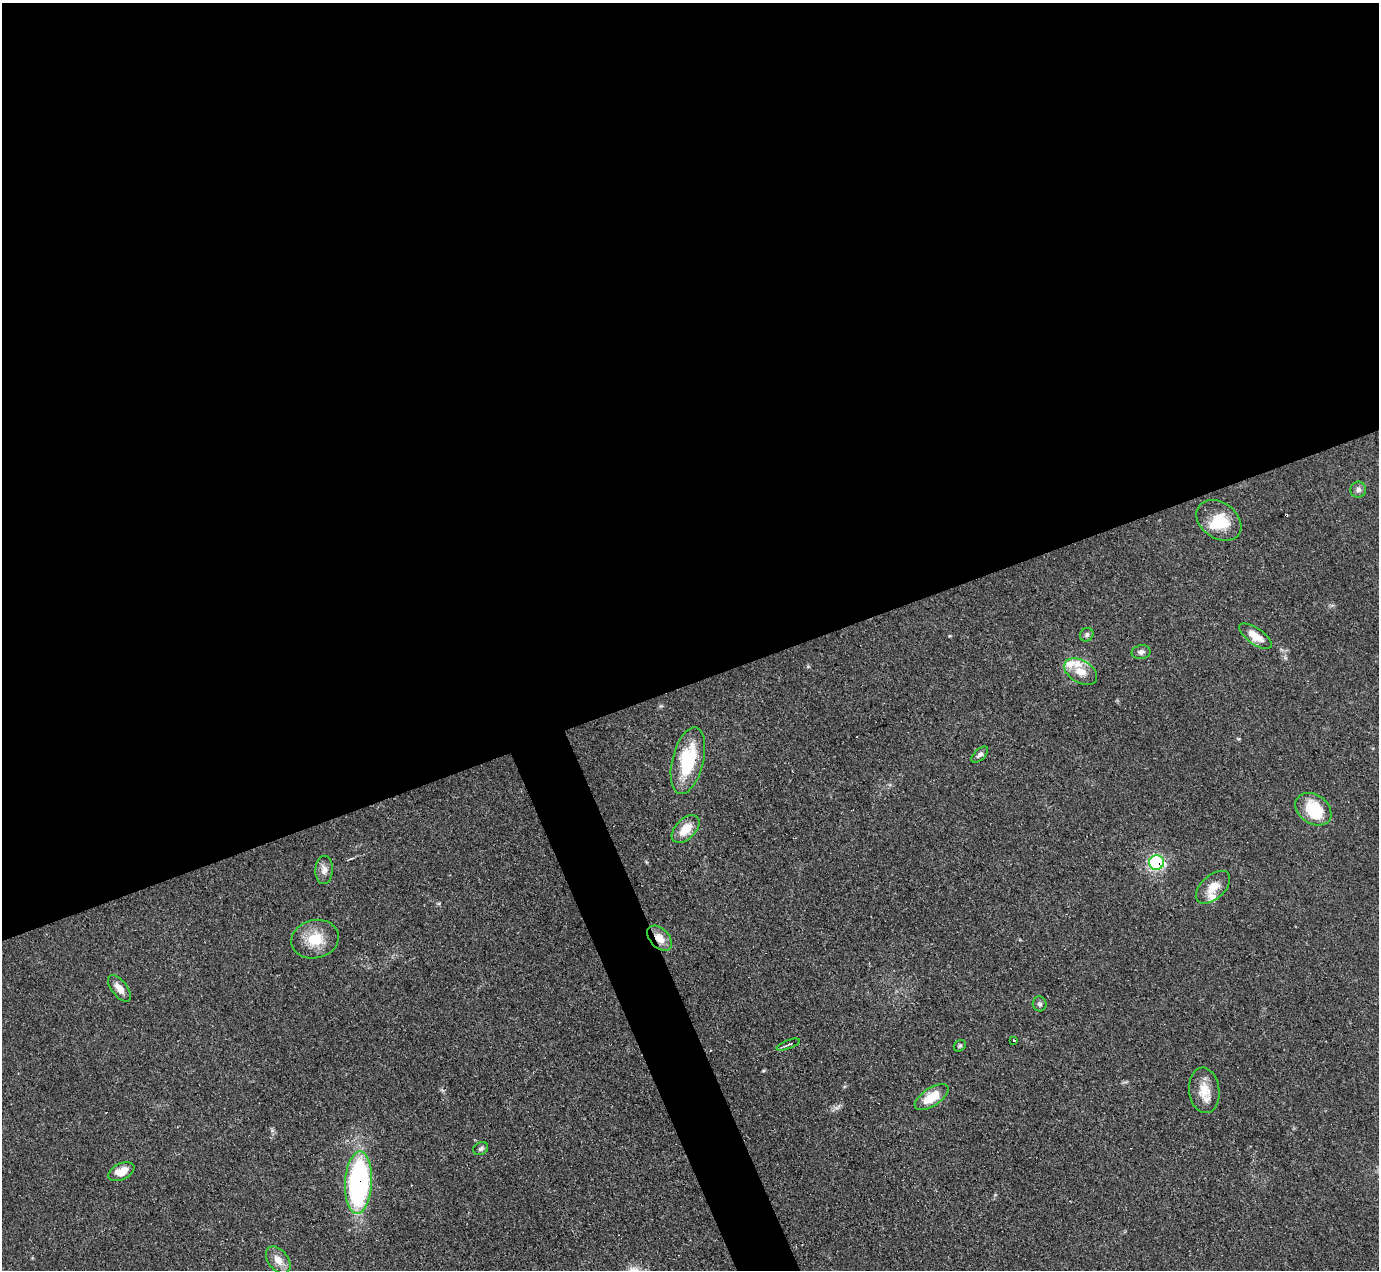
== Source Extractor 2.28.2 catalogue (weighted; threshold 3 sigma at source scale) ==
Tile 2 of 4 x 4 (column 2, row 1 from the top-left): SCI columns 1379-2755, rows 4081-5348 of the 5510 x 5494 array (HDU 1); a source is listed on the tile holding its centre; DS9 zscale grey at full resolution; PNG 1381 x 1272 px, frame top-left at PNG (2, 3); each listed source drawn as its Kron ellipse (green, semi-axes under 4 px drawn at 4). Shown black and unused: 56% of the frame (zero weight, under 3 of 4 exposures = <1% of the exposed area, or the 3 px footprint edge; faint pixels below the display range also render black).
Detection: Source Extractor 2.28.2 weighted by HDU 2 'WHT'; one run over the whole footprint, this tile lists its part. Background 0.0775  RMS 0.0053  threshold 0.024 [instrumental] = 3 sigma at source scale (4.5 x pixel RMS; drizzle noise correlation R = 1.50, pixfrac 1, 0.05/0.05 arcsec/px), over >= 5 px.
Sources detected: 33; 2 inside a brighter object's white glare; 2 cosmic-ray / hot-pixel residue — neither listed nor drawn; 3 inside a brighter listed object's ellipse — not listed separately; the other 26 listed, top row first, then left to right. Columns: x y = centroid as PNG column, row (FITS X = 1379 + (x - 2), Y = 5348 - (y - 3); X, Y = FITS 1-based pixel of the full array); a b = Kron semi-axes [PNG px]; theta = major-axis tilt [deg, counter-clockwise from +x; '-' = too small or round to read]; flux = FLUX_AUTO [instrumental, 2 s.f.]
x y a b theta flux
1358 490 8 8 - 2
1219 520 24 18 -36 17
1087 635 7 6 - 1.3
1255 636 19 8 -35 7.4
1141 652 9 7 11 1.9
1081 672 18 11 -30 7.7
980 754 10 5 42 1.7
688 761 34 15 76 33
1313 809 19 14 -34 19
686 829 17 10 45 9
1157 863 7 7 - 91
324 870 14 8 88 3.6
1213 887 20 11 42 7.6
660 938 15 9 -47 7.2
315 939 24 19 13 14
119 988 15 8 -52 5
1040 1004 7 7 - 1.4
1014 1041 3 3 - 2.4
788 1045 12 3 21 1.1
960 1046 6 5 - 0.89
1204 1090 23 15 -83 9.9
932 1097 19 9 33 12
481 1149 8 6 32 1.4
121 1172 14 8 25 8.1
358 1183 31 13 87 120
278 1260 15 10 -52 6
Overlapping masked pixels (flux is a lower limit): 3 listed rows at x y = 1157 863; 660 938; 358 1183